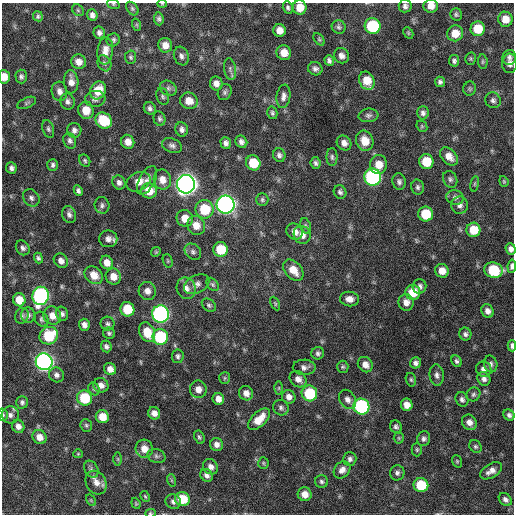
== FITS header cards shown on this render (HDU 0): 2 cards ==
NAXIS1  =                  512 / Axis length
NAXIS2  =                  512 / Axis length

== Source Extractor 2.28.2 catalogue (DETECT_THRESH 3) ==
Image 512 x 512 px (HDU 0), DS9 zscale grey, 1 PNG px = 1 image px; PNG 516 x 516 px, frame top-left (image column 1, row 512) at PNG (2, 3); each listed source drawn as its Kron ellipse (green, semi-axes under 4 px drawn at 4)
Background 670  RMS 21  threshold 62.2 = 3 sigma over >= 5 px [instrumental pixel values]
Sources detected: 234; all 234 listed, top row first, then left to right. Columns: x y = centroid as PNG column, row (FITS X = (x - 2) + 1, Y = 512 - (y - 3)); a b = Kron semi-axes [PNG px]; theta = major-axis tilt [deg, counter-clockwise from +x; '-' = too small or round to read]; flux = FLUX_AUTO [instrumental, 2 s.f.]
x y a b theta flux
113 4 6 5 - 1.8e+03
162 4 4 4 - 1.4e+03
405 6 6 6 - 4.7e+03
431 6 7 6 - 1.0e+04
288 7 6 5 - 3.0e+03
300 7 7 6 - 2.1e+04
132 9 7 5 -50 2.7e+03
78 10 6 5 - 2.2e+03
456 14 6 5 - 2.8e+03
92 15 6 5 - 5.2e+03
38 16 5 5 - 2.8e+03
159 19 6 5 - 3.3e+03
505 19 7 7 - 1.6e+04
137 25 6 4 -72 1.9e+03
373 26 8 8 - 9.5e+04
339 27 7 6 - 3.5e+03
478 29 7 7 - 3.0e+04
279 30 6 6 - 1.2e+04
99 33 6 6 - 4.4e+03
408 33 6 4 -61 2.0e+03
455 33 8 8 - 1.9e+04
319 39 7 4 -54 2.0e+03
113 40 7 6 - 3.3e+03
165 45 7 7 - 1.1e+04
105 51 14 8 84 1.2e+04
284 53 7 7 - 1.6e+04
181 56 9 7 -69 5.3e+03
341 56 8 7 - 6.8e+03
131 57 6 5 - 2.7e+03
509 57 7 6 - 4.7e+03
471 59 6 5 - 2.2e+03
329 61 5 4 - 4.1e+03
454 61 6 5 - 3.5e+03
79 62 7 7 - 1.0e+04
483 62 7 4 -85 2.3e+03
104 63 8 6 -63 3.7e+03
510 63 10 7 86 6.7e+03
230 69 11 6 -81 4.7e+03
315 69 7 6 - 4.7e+03
4 77 7 5 -85 1.4e+04
21 77 7 5 -88 3.9e+03
367 81 9 7 -65 2.4e+04
71 82 12 7 -87 1.0e+04
440 82 5 5 - 3.7e+03
216 83 7 6 - 8.5e+03
168 88 9 7 -31 4.6e+03
470 89 7 6 - 2.4e+03
98 90 9 7 63 2.7e+04
59 91 10 7 -77 7.8e+03
225 92 8 6 66 3.8e+03
163 96 8 6 -70 3.3e+03
283 96 12 7 82 6.7e+03
95 99 10 8 8 5.8e+03
493 100 8 7 - 4.4e+03
189 101 9 8 - 1.4e+04
67 102 8 7 - 4.9e+03
27 103 10 5 25 3.1e+03
150 108 6 5 - 3.8e+03
86 110 9 8 - 2.2e+04
272 113 6 5 - 2.9e+03
423 113 6 5 - 4.6e+03
368 115 10 7 5 4.3e+03
160 119 7 6 - 3.3e+03
104 121 9 7 -38 5.2e+04
422 126 6 5 - 1.9e+03
48 129 9 5 -72 3.4e+03
182 129 7 6 - 5.2e+03
74 130 7 7 - 5.0e+03
70 141 8 6 -70 4.4e+03
365 141 10 8 -73 2.2e+04
128 142 7 6 - 1.1e+04
241 142 6 5 - 5.2e+03
226 143 6 5 - 5.3e+03
344 143 8 7 - 7.9e+03
172 146 10 7 -22 4.9e+03
279 155 7 6 - 4.2e+03
449 156 10 7 -44 1.2e+04
332 157 9 5 -89 3.5e+03
85 161 6 5 - 2.6e+03
426 162 7 7 - 3.2e+04
253 163 8 7 - 3.2e+04
316 163 6 5 - 3.3e+03
53 165 6 5 - 3.4e+03
379 165 9 8 - 1.8e+04
11 168 6 5 - 4.9e+03
373 177 8 8 - 3.1e+05
450 179 9 6 -62 3.8e+03
147 180 15 8 62 8.7e+03
162 180 10 8 -79 1.3e+04
504 181 5 4 - 1.7e+03
119 182 7 6 - 5.3e+03
138 182 12 9 24 1.2e+04
399 182 8 6 -81 4.3e+03
186 184 9 9 - 1.2e+06
475 184 8 4 81 2.1e+03
418 187 7 6 - 3.6e+03
78 191 6 4 -61 3.8e+03
149 191 8 7 - 2.2e+04
340 192 7 6 - 3.6e+03
455 197 9 7 -16 4.9e+03
31 198 9 7 -49 5.1e+03
262 200 6 6 - 2.8e+03
102 205 8 7 - 4.1e+03
226 205 9 9 - 6.8e+05
460 205 8 8 - 6.4e+03
205 209 9 9 - 4.8e+04
426 214 7 7 - 4.3e+04
69 215 9 6 -73 5.0e+03
185 218 8 8 - 1.6e+04
196 225 9 8 - 1.6e+04
306 226 8 5 -72 2.8e+03
473 230 7 7 - 2.7e+04
295 232 8 7 - 9.5e+03
302 235 9 8 - 9.3e+03
108 239 9 8 - 7.5e+03
23 248 8 6 -51 4.2e+03
220 249 7 7 - 3.7e+04
511 249 6 5 - 5.6e+03
156 252 5 4 - 1.7e+03
193 252 9 7 -43 4.5e+03
38 258 5 4 - 2.8e+03
61 261 8 6 -48 6.6e+03
168 261 7 4 -73 1.9e+03
107 263 7 6 - 1.0e+04
512 266 7 4 82 4.7e+03
293 270 12 8 -47 1.9e+04
494 270 9 7 -16 6.2e+04
442 271 7 6 - 1.3e+04
94 275 10 8 -42 1.5e+04
113 276 8 7 - 1.3e+04
197 284 13 9 27 7.1e+03
213 284 7 5 -51 2.7e+03
419 286 7 6 - 5.1e+03
186 288 11 9 -70 9.3e+03
147 291 9 8 - 8.8e+03
413 292 7 7 - 2.8e+04
41 296 9 8 - 3.2e+05
350 299 9 7 -8 9.5e+03
19 300 7 6 - 1.9e+04
406 302 8 7 - 9.5e+03
275 303 7 4 -64 2.0e+03
209 305 8 5 -37 3.1e+03
127 309 7 7 - 4.1e+04
487 311 7 6 - 6.5e+03
62 314 7 6 - 3.9e+03
161 314 8 8 - 4.2e+05
28 315 7 7 - 4.6e+03
22 316 8 6 74 3.9e+03
52 316 9 8 - 1.3e+04
42 319 8 6 -57 3.4e+03
108 324 7 6 - 3.6e+03
84 325 6 5 - 6.5e+03
147 332 10 7 -64 2.6e+04
109 333 6 5 - 2.9e+03
465 334 6 6 - 3.8e+03
49 336 9 8 - 5.8e+04
160 337 8 7 - 9.7e+04
106 346 6 5 - 3.9e+03
512 346 5 3 - 4.0e+03
318 353 6 6 - 3.5e+03
178 356 7 5 83 3.5e+03
456 361 6 5 - 3.2e+03
44 362 8 8 - 5.7e+05
415 363 5 5 - 4.6e+03
491 364 8 6 -78 4.6e+03
365 365 8 7 - 9.5e+03
304 367 11 7 0 6.1e+03
343 367 6 5 - 2.4e+03
110 369 6 6 - 8.4e+03
484 369 8 7 - 7.5e+03
56 375 8 7 - 5.4e+03
437 375 10 7 -82 5.7e+03
225 378 6 5 - 2.1e+03
298 379 9 7 -43 8.0e+03
484 379 7 6 - 5.4e+03
411 380 7 5 -73 2.4e+03
101 385 8 7 - 7.9e+03
279 388 6 4 89 1.9e+03
94 389 7 5 -62 2.6e+03
198 389 8 8 - 1.0e+04
246 393 7 7 - 8.6e+03
309 393 8 7 - 7.0e+04
473 394 7 6 - 3.2e+03
289 397 7 6 - 7.3e+03
85 398 8 7 - 5.5e+04
218 399 6 5 - 9.4e+03
348 399 10 7 -57 7.2e+03
462 399 7 6 - 4.3e+03
22 402 6 5 - 3.7e+03
407 405 6 6 - 1.1e+04
361 406 8 8 - 2.0e+05
281 408 8 7 - 4.2e+03
154 413 6 6 - 8.2e+03
3 415 6 4 -76 2.3e+03
10 415 8 8 - 6.1e+03
509 415 6 5 - 4.0e+03
102 417 7 6 - 1.9e+04
259 419 14 7 44 2.0e+04
469 422 8 7 - 8.5e+03
86 425 6 5 - 2.4e+03
18 426 7 6 - 6.5e+03
396 427 7 5 -57 3.7e+03
40 437 7 6 - 1.1e+04
199 437 7 5 -62 2.6e+03
399 438 5 5 - 2.0e+03
424 439 7 6 - 4.2e+03
217 444 7 6 - 6.9e+03
475 446 7 5 -44 2.8e+03
144 449 9 8 - 1.4e+04
417 450 7 5 -90 2.3e+03
78 454 5 4 - 1.5e+03
156 456 9 6 -17 3.8e+03
118 459 6 4 -90 1.6e+03
350 459 7 6 - 4.5e+03
457 461 6 4 -70 1.9e+03
263 463 5 5 - 2.3e+03
211 467 8 7 - 7.2e+03
91 469 9 6 -61 4.5e+03
342 470 9 7 46 7.7e+03
491 471 12 7 30 9.0e+03
397 473 7 7 - 4.5e+03
207 475 7 6 - 5.4e+03
171 480 6 4 -71 2.1e+03
321 481 6 6 - 3.4e+03
96 482 12 10 -61 1.1e+04
421 485 7 7 - 5.5e+04
305 494 7 6 - 1.3e+04
145 496 6 4 -62 1.8e+03
182 499 7 7 - 3.5e+04
505 499 7 5 -43 4.8e+03
91 500 6 4 -56 1.7e+03
173 502 8 7 - 5.1e+03
136 503 6 4 -69 1.7e+03
150 513 5 4 - 1.7e+03
At the frame edge (FLAGS 8, measured only in part): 11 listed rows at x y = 113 4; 162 4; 431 6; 300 7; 4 77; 511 249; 512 266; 512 346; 3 415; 421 485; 150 513